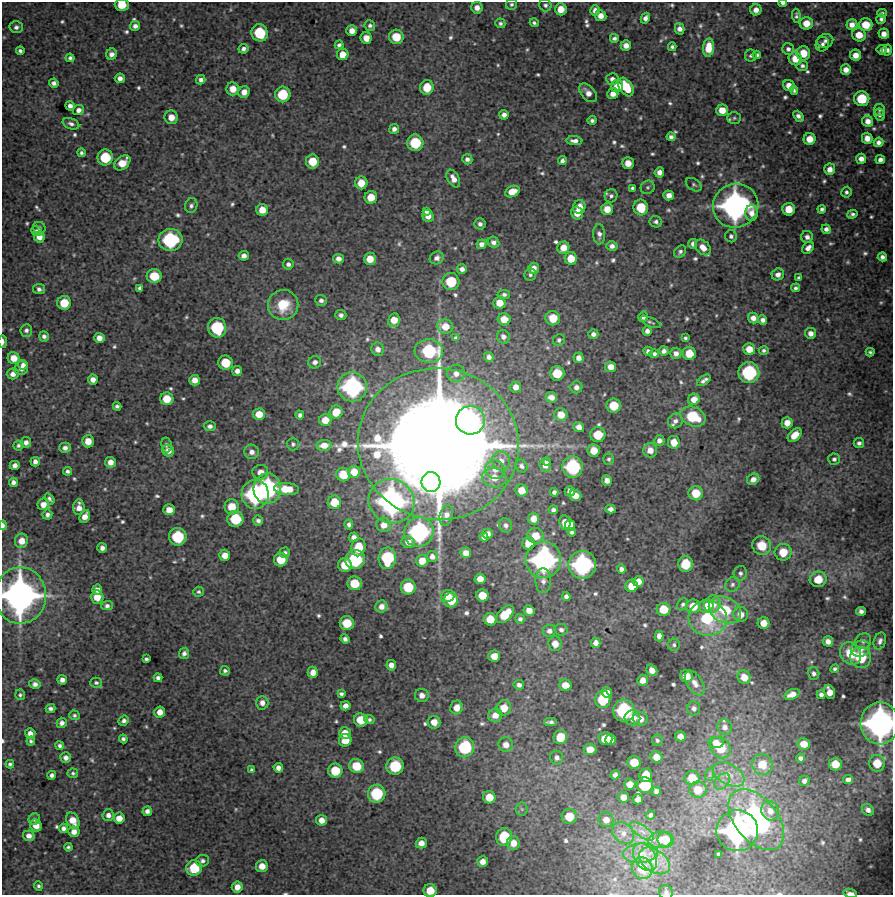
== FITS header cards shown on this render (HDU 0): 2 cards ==
NAXIS1  =                  891 /FITS: X Dimension
NAXIS2  =                  893 /FITS: Y Dimension

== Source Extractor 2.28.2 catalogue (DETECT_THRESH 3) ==
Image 891 x 893 px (HDU 0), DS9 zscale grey, 1 PNG px = 1 image px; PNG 895 x 897 px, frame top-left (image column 1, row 893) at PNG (2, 2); each listed source drawn as its Kron ellipse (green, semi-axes under 4 px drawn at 4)
Background 5980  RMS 290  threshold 878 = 3 sigma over >= 5 px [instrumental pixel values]
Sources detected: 651; of the 651, the 500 brightest by FLUX_AUTO listed and drawn (151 fainter detections omitted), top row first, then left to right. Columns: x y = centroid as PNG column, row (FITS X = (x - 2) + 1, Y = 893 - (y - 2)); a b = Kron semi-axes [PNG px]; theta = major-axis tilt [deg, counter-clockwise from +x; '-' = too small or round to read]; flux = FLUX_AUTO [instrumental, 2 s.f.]
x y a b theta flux
783 3 4 3 - 5.0e+04
512 4 5 5 - 4.6e+04
122 5 7 6 - 3.7e+05
545 5 6 6 - 5.8e+04
477 8 6 5 - 1.2e+05
561 9 6 6 - 2.4e+05
595 10 5 5 - 1.1e+05
756 10 5 5 - 1.2e+05
882 13 4 4 - 4.6e+04
601 16 6 5 - 1.5e+05
796 16 7 4 -87 4.3e+04
645 18 6 4 60 9.1e+04
881 19 5 4 - 5.8e+04
500 23 5 4 - 4.8e+04
534 23 4 3 - 4.5e+04
806 23 6 6 - 2.3e+05
852 24 5 5 - 1.3e+05
866 25 7 6 - 3.5e+05
135 26 5 5 - 8.5e+04
370 26 5 5 - 5.9e+04
16 27 7 6 - 6.8e+04
680 29 6 4 -75 1.0e+05
352 31 5 5 - 1.6e+05
260 33 9 8 - 7.1e+05
884 34 5 5 - 1.3e+05
859 35 7 6 - 2.7e+05
396 37 7 7 - 3.8e+05
366 38 6 5 - 1.9e+05
614 38 4 4 - 5.7e+04
825 41 8 6 14 8.5e+04
822 44 7 6 - 8.4e+04
339 45 4 4 - 5.1e+04
626 45 5 5 - 1.3e+05
672 47 4 4 - 4.9e+04
708 48 9 5 85 3.3e+05
243 49 5 4 - 6.8e+04
788 49 6 5 - 6.7e+04
882 50 5 5 - 7.6e+04
887 50 5 5 - 7.0e+04
20 51 4 4 - 4.7e+04
803 53 7 7 - 3.0e+05
111 54 6 5 - 9.2e+04
343 54 6 5 - 2.2e+05
757 55 4 4 - 4.7e+04
856 55 5 5 - 1.7e+05
751 56 6 6 - 4.3e+04
70 58 4 4 - 5.3e+04
795 59 6 6 - 2.4e+05
802 66 5 5 - 6.0e+04
846 70 5 5 - 1.4e+05
120 78 5 5 - 1.0e+05
612 79 6 6 - 9.2e+04
201 80 5 4 - 6.9e+04
54 83 5 4 - 8.0e+04
617 86 6 6 - 2.7e+05
789 86 6 5 - 1.7e+05
427 87 7 6 - 3.8e+05
626 87 10 6 -56 5.1e+05
233 89 6 6 - 2.2e+05
794 90 4 4 - 4.6e+04
244 92 6 5 - 1.5e+05
588 93 11 6 -49 1.5e+05
283 94 8 8 - 5.9e+05
613 94 6 5 - 1.4e+05
862 99 7 7 - 5.4e+05
70 106 4 4 - 9.1e+04
78 110 6 5 - 8.9e+04
722 110 6 5 - 2.4e+05
879 110 6 5 - 4.6e+04
504 115 5 4 - 8.9e+04
879 115 6 5 - 5.6e+04
798 116 6 4 -50 8.4e+04
171 117 7 6 - 2.0e+05
734 118 7 5 3 4.0e+04
592 120 4 4 - 5.6e+04
868 121 6 5 - 1.4e+05
71 124 8 5 -21 7.1e+04
394 129 5 4 - 8.4e+04
671 137 4 4 - 6.8e+04
867 138 5 5 - 1.6e+05
809 139 6 6 - 2.2e+05
574 141 8 4 -4 9.6e+04
878 142 5 4 - 8.9e+04
415 143 8 8 - 6.3e+05
81 153 4 4 - 4.6e+04
105 157 8 8 - 6.0e+05
467 159 5 5 - 7.2e+04
861 159 5 5 - 1.2e+05
880 160 5 4 - 8.6e+04
312 161 7 6 - 3.8e+05
562 161 4 4 - 6.5e+04
122 163 9 6 42 2.8e+05
628 163 6 5 - 2.0e+05
830 169 6 5 - 1.3e+05
659 172 5 5 - 1.1e+05
453 179 9 6 -62 1.5e+05
361 183 6 6 - 2.7e+05
694 185 9 5 -33 4.4e+04
648 187 7 6 - 5.0e+04
632 188 4 4 - 4.2e+04
512 192 7 5 23 2.4e+05
846 192 5 5 - 5.0e+04
669 195 5 5 - 1.3e+05
611 196 6 6 - 5.6e+04
371 197 6 6 - 2.9e+05
191 206 7 6 - 5.9e+04
736 206 23 22 - 4.8e+06
579 207 7 6 - 2.0e+05
641 208 8 7 - 4.6e+05
607 209 6 6 - 2.1e+05
789 209 6 6 - 2.9e+05
822 209 4 4 - 5.3e+04
262 210 6 6 - 2.2e+05
426 211 4 3 - 4.6e+04
577 213 6 6 - 2.0e+05
751 213 8 6 90 1.5e+05
852 214 5 4 - 5.8e+04
428 216 6 5 - 1.5e+05
656 222 6 5 - 6.7e+04
480 224 6 5 - 6.7e+04
39 228 6 6 - 4.9e+04
826 229 5 4 - 8.2e+04
36 231 5 5 - 4.7e+04
599 234 10 6 -87 9.2e+04
731 236 6 6 - 6.5e+04
39 237 6 5 - 1.5e+05
807 237 6 6 - 8.7e+04
170 240 12 11 - 1.4e+06
493 242 6 5 - 7.8e+04
481 244 5 4 - 9.5e+04
693 244 5 4 - 7.8e+04
612 246 5 5 - 8.6e+04
703 247 9 6 -44 2.0e+05
563 248 6 5 - 2.0e+05
808 248 7 5 51 1.2e+05
680 252 7 5 46 5.9e+04
244 256 5 4 - 1.0e+05
882 257 4 4 - 7.6e+04
437 258 7 6 - 9.4e+04
571 258 6 6 - 2.8e+05
338 259 5 5 - 1.0e+05
370 259 6 6 - 2.4e+05
288 264 5 5 - 6.8e+04
533 268 5 5 - 1.6e+05
462 269 5 5 - 9.5e+04
778 274 6 6 - 1.0e+05
530 275 6 6 - 5.0e+04
154 276 7 7 - 4.6e+05
799 278 4 3 - 4.5e+04
451 282 8 8 - 5.9e+05
140 288 4 4 - 5.5e+04
795 288 4 4 - 5.1e+04
39 289 6 5 - 6.9e+04
504 295 6 4 9 6.1e+04
321 300 6 5 - 6.8e+04
64 303 7 7 - 3.9e+05
499 303 6 6 - 2.3e+05
283 305 15 15 - 6.7e+05
341 315 6 5 - 7.4e+04
643 317 5 5 - 6.7e+04
553 318 7 7 - 3.4e+05
753 318 5 5 - 1.2e+05
504 319 6 6 - 2.4e+05
394 320 7 6 - 2.3e+05
763 320 4 4 - 8.4e+04
650 322 11 4 -22 4.8e+04
445 326 8 7 - 2.4e+05
217 328 10 9 - 9.7e+05
26 330 6 6 - 6.9e+04
647 331 5 4 - 9.1e+04
810 333 6 5 - 1.2e+05
593 334 5 4 - 7.9e+04
44 336 5 4 - 6.9e+04
503 337 7 6 - 9.4e+04
99 338 5 5 - 1.3e+05
455 338 4 3 - 4.0e+04
685 338 4 4 - 4.1e+04
559 340 6 5 - 5.3e+04
3 341 6 2 -89 6.2e+04
378 349 7 6 - 1.1e+05
749 349 6 6 - 2.4e+05
764 350 5 4 - 4.4e+04
429 351 14 11 -5 1.1e+06
648 351 5 4 - 7.7e+04
664 351 5 4 - 8.7e+04
870 352 4 4 - 4.2e+04
676 353 6 5 - 9.9e+04
689 353 6 6 - 3.3e+05
654 354 4 4 - 5.9e+04
489 357 5 5 - 8.2e+04
14 358 6 6 - 2.2e+05
578 358 5 5 - 1.1e+05
315 362 6 6 - 7.8e+04
226 363 7 7 - 4.2e+05
23 365 4 4 - 6.7e+04
611 367 5 5 - 1.7e+05
21 368 7 6 - 1.2e+05
237 371 5 5 - 1.1e+05
456 373 9 8 - 1.4e+05
557 373 7 7 - 4.2e+05
749 373 10 10 - 1.3e+06
13 374 6 5 - 1.1e+05
93 379 5 5 - 1.2e+05
195 380 5 5 - 1.6e+05
704 380 8 4 33 7.5e+04
352 387 15 14 - 2.2e+06
516 387 5 5 - 1.3e+05
576 387 6 6 - 9.0e+04
551 397 6 5 - 1.2e+05
167 399 6 6 - 3.3e+05
694 399 6 5 - 1.8e+05
117 406 4 4 - 4.9e+04
614 406 7 7 - 4.4e+05
336 412 6 6 - 3.1e+05
259 414 6 6 - 2.5e+05
300 415 4 4 - 5.6e+04
561 415 6 6 - 2.3e+05
693 417 13 9 -23 8.0e+05
325 420 6 6 - 2.4e+05
470 420 14 14 - 1.6e+06
675 421 8 7 - 9.1e+04
787 423 5 5 - 1.7e+05
210 426 6 5 - 8.1e+04
579 427 5 5 - 1.3e+05
598 435 7 7 - 4.3e+05
795 435 8 5 44 2.6e+05
88 441 6 6 - 2.2e+05
659 441 5 5 - 8.8e+04
26 442 5 5 - 8.9e+04
674 442 6 6 - 2.4e+05
859 443 5 5 - 6.6e+04
293 444 6 6 - 4.3e+04
438 444 81 75 -10 4.9e+07
18 445 5 5 - 4.6e+04
166 445 7 5 -80 5.1e+04
324 445 7 5 3 1.8e+05
65 448 6 5 - 8.8e+04
594 450 6 6 - 2.8e+05
650 450 7 7 - 1.8e+05
168 451 6 5 - 1.4e+05
252 452 7 7 - 1.1e+05
609 459 5 5 - 4.3e+04
834 459 6 6 - 5.3e+04
501 461 9 9 - 1.6e+05
35 462 4 4 - 8.7e+04
110 462 5 5 - 1.4e+05
547 462 4 4 - 5.8e+04
15 465 5 4 - 9.0e+04
521 466 7 5 -55 6.2e+04
545 466 6 6 - 9.9e+04
573 467 10 10 - 1.2e+06
495 469 10 9 - 1.5e+05
67 471 4 4 - 5.5e+04
260 472 8 7 - 1.6e+05
354 472 6 6 - 2.5e+05
343 475 7 6 - 3.9e+05
494 478 12 10 -10 2.8e+05
753 479 6 5 - 1.2e+05
607 480 5 5 - 1.2e+05
13 482 4 4 - 8.1e+04
431 482 10 9 - 7.6e+05
267 489 15 13 87 2.3e+06
287 489 12 6 -4 4.0e+05
522 490 6 6 - 2.3e+05
570 491 5 5 - 1.3e+05
554 492 4 4 - 6.1e+04
696 493 7 7 - 3.7e+05
255 494 14 13 - 2.1e+06
575 496 6 5 - 1.8e+05
50 499 6 4 -56 5.7e+04
391 501 23 22 - 4.2e+06
334 502 6 6 - 3.2e+05
43 504 6 6 - 1.5e+05
79 507 8 5 86 1.5e+05
232 507 7 7 - 3.5e+05
610 509 5 4 - 8.4e+04
169 510 6 5 - 1.8e+05
553 510 4 4 - 6.1e+04
47 515 5 5 - 6.6e+04
446 515 10 6 75 1.3e+05
85 516 7 5 64 1.5e+05
235 519 8 8 - 6.3e+05
534 519 6 5 - 1.9e+05
258 521 5 5 - 7.0e+04
565 523 7 5 -79 2.3e+05
349 524 5 4 - 6.1e+04
3 525 5 3 - 6.6e+04
384 525 7 7 - 1.8e+05
506 525 7 6 - 7.6e+04
570 525 5 5 - 1.3e+05
419 532 15 14 - 2.2e+06
572 532 4 4 - 5.2e+04
487 534 5 5 - 1.3e+05
536 536 8 7 - 3.0e+05
178 537 9 9 - 7.9e+05
354 537 5 5 - 9.6e+04
484 537 5 4 - 6.9e+04
21 541 7 6 - 1.9e+05
408 542 7 6 - 1.2e+05
529 543 6 6 - 2.9e+05
762 546 9 9 - 4.3e+05
358 547 9 7 76 4.4e+05
102 548 5 5 - 9.3e+04
783 552 8 8 - 3.7e+05
285 553 5 5 - 6.8e+04
466 553 5 5 - 1.5e+05
225 555 5 5 - 1.8e+05
432 557 5 5 - 8.7e+04
387 558 11 9 87 9.4e+05
281 560 7 7 - 3.9e+05
355 560 10 9 - 1.0e+06
543 560 18 18 - 3.1e+06
422 561 6 6 - 2.3e+05
686 564 8 7 - 5.2e+05
345 565 7 6 - 3.8e+05
582 565 14 13 - 2.2e+06
621 569 4 4 - 8.1e+04
740 573 7 6 - 6.5e+04
480 579 5 5 - 1.7e+05
818 579 8 8 - 3.9e+05
543 581 12 8 -89 1.2e+05
638 581 5 5 - 1.6e+05
355 583 7 7 - 4.1e+05
732 584 8 7 - 6.3e+04
632 586 6 6 - 2.6e+05
408 587 7 7 - 5.0e+05
97 590 5 5 - 1.0e+05
198 592 5 5 - 4.1e+04
482 595 6 6 - 3.2e+05
20 596 28 26 90 6.8e+06
448 596 7 6 - 2.0e+05
566 596 4 4 - 7.7e+04
97 597 6 6 - 2.5e+05
451 600 7 7 - 3.7e+05
683 604 6 5 - 4.3e+04
712 604 9 8 - 2.5e+05
107 606 5 4 - 6.1e+04
381 606 6 6 - 1.2e+05
693 606 7 7 - 3.1e+05
706 606 7 6 - 2.1e+05
663 609 7 6 - 3.8e+05
529 610 5 5 - 1.6e+05
725 610 17 12 -27 7.0e+05
861 611 5 4 - 8.0e+04
505 614 11 6 46 4.9e+05
741 614 7 7 - 1.6e+05
708 618 19 17 -8 1.2e+06
490 619 6 6 - 3.0e+05
520 619 5 5 - 5.5e+04
347 623 7 7 - 4.1e+05
763 623 6 6 - 2.2e+05
561 630 6 6 - 6.3e+04
549 631 6 6 - 9.3e+04
659 636 5 4 - 9.9e+04
345 639 5 4 - 7.4e+04
828 641 5 5 - 1.2e+05
863 641 8 7 - 7.5e+04
880 641 8 6 73 8.7e+04
596 643 5 4 - 1.0e+05
555 644 7 6 - 1.8e+05
674 645 6 5 - 4.3e+04
861 649 10 8 24 1.5e+05
184 653 6 5 - 7.1e+04
851 653 12 10 -56 4.9e+05
494 656 6 5 - 2.1e+05
861 657 10 10 - 6.0e+05
146 659 4 4 - 4.5e+04
391 665 5 5 - 1.2e+05
835 669 4 4 - 4.7e+04
652 670 6 5 - 1.8e+05
225 671 5 4 - 5.2e+04
313 672 6 5 - 1.6e+05
814 673 6 5 - 6.6e+04
686 676 6 6 - 2.6e+05
744 677 7 6 - 2.3e+05
158 678 4 4 - 6.8e+04
62 680 5 4 - 9.5e+04
642 680 5 5 - 1.5e+05
96 683 6 5 - 4.9e+04
695 683 14 7 -57 1.7e+05
35 684 6 5 - 8.6e+04
519 685 5 4 - 7.3e+04
565 685 6 6 - 2.5e+05
830 692 7 5 -70 1.8e+05
607 693 6 5 - 1.5e+05
341 694 4 4 - 5.1e+04
792 694 8 5 19 1.7e+05
20 695 5 5 - 4.1e+04
422 695 7 6 - 1.2e+05
821 695 4 4 - 6.6e+04
603 700 8 7 - 6.4e+05
262 703 7 6 - 1.0e+05
345 706 5 4 - 1.1e+05
457 707 7 6 - 1.9e+05
50 708 5 4 - 6.6e+04
504 708 7 7 - 2.8e+05
694 708 7 6 - 7.6e+04
624 711 11 10 - 1.4e+06
160 712 5 5 - 1.7e+05
74 715 5 4 - 4.1e+04
495 715 7 6 - 1.9e+05
632 718 8 7 - 2.2e+05
641 719 7 7 - 1.6e+05
361 720 7 6 - 4.0e+05
369 720 5 4 - 4.8e+04
124 721 5 4 - 7.0e+04
434 722 6 6 - 2.0e+05
550 722 6 4 1 6.2e+04
62 723 5 5 - 8.8e+04
880 723 21 19 88 4.7e+06
725 727 8 7 - 1.0e+05
30 733 5 5 - 1.1e+05
345 733 6 5 - 2.2e+05
680 736 5 5 - 1.3e+05
560 737 7 7 - 3.9e+05
123 739 4 3 - 5.4e+04
605 739 7 6 - 3.7e+05
345 740 6 6 - 3.1e+05
611 740 5 5 - 2.4e+05
657 740 6 5 - 4.3e+04
31 741 4 4 - 4.5e+04
716 743 7 5 -8 1.6e+05
804 744 6 5 - 2.4e+05
506 745 7 7 - 1.6e+05
60 746 4 4 - 6.0e+04
465 747 10 9 - 1.0e+06
720 748 11 9 -50 5.5e+05
590 749 6 5 - 2.4e+05
557 757 7 6 - 8.6e+04
656 757 6 5 - 2.1e+05
66 758 5 5 - 9.3e+04
801 758 4 4 - 6.8e+04
634 762 7 6 - 3.5e+05
877 763 8 7 - 3.6e+05
10 764 4 4 - 4.4e+04
835 764 6 6 - 3.1e+05
762 765 10 10 - 4.4e+05
356 766 7 7 - 4.4e+05
395 766 9 8 - 7.7e+05
278 768 5 4 - 1.0e+05
251 770 4 3 - 4.2e+04
335 771 7 7 - 4.5e+05
73 773 5 5 - 4.3e+04
710 774 7 4 72 4.5e+04
729 774 17 10 -30 3.1e+05
52 775 4 4 - 6.4e+04
615 775 5 4 - 7.6e+04
646 775 7 6 - 3.7e+05
692 778 7 7 - 3.3e+05
848 779 5 4 - 9.8e+04
722 781 9 6 50 1.0e+05
804 781 5 5 - 8.0e+04
630 784 5 5 - 1.9e+05
645 785 8 8 - 6.3e+05
698 790 8 8 - 3.4e+05
656 791 5 4 - 8.5e+04
377 794 9 9 - 8.0e+05
489 797 6 6 - 2.8e+05
624 797 5 5 - 1.7e+05
638 799 5 5 - 1.2e+05
522 809 6 6 - 4.5e+04
868 810 6 5 - 9.1e+04
147 811 5 4 - 9.0e+04
770 811 10 9 - 2.0e+05
108 815 6 5 - 8.7e+04
650 815 4 3 - 4.5e+04
569 816 7 7 - 3.8e+05
119 818 5 5 - 1.9e+05
34 819 6 5 - 5.0e+04
321 820 5 5 - 1.5e+05
606 820 7 7 - 1.8e+05
756 820 35 21 -51 4.7e+06
73 821 8 6 -60 2.6e+05
36 826 6 5 - 1.9e+05
63 828 5 4 - 8.2e+04
642 831 14 5 -35 1.3e+05
737 831 21 20 - 4.0e+06
74 832 5 5 - 1.4e+05
623 833 12 9 -45 1.6e+05
29 836 6 5 - 1.2e+05
504 837 9 8 - 6.7e+05
660 840 12 8 7 2.2e+05
666 840 8 7 - 3.2e+05
421 843 5 5 - 1.5e+05
513 843 7 6 - 2.0e+05
68 847 4 4 - 4.1e+04
640 853 17 9 4 2.4e+05
719 854 4 4 - 4.9e+04
645 857 15 10 -57 2.7e+05
202 861 6 6 - 6.3e+04
654 861 17 11 -34 3.2e+05
483 862 5 5 - 1.5e+05
262 866 6 6 - 2.0e+05
194 868 8 8 - 5.6e+05
642 868 11 10 - 4.9e+05
38 886 5 4 - 4.3e+04
237 887 5 5 - 1.5e+05
430 890 6 6 - 3.3e+05
666 892 7 6 - 6.2e+04
850 893 7 3 -11 9.6e+04
At the frame edge (FLAGS 8, measured only in part): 9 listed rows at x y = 783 3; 122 5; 3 341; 3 525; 20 596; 880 723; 430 890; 666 892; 850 893
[151 fainter detections neither listed nor drawn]

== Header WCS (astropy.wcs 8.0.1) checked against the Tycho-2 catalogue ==
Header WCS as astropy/WCSLIB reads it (CRVAL/CRPIX/CD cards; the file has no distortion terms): RA---TAN/DEC--TAN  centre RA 06:40:58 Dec +09:54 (100.24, +9.90 deg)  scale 1.01 arcsec/px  FOV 15.0' x 15.0'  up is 0 deg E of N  parity normal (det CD < 0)
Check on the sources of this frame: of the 60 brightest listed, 12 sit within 2.0 arcsec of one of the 16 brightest Tycho-2 stars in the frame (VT <= 11.10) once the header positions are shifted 0.42 arcsec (0.37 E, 0.19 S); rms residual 0.85 arcsec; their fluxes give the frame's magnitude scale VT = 25.53 - 2.5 log10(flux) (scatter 0.44 mag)
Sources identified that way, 12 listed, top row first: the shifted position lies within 2.0 arcsec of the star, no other Tycho-2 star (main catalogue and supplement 1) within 4.0 arcsec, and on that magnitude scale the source's flux lands within +1.5 / -3 mag of the star's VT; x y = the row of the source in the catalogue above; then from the Tycho-2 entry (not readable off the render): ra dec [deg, ICRS J2000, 3 dp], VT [Tycho-2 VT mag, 2 dp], TYC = Tycho-2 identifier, HIP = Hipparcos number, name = IAU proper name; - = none
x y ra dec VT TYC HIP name
736 206 100.160 +9.963 9.44 750-879-1 - -
170 240 100.321 +9.953 11.10 750-1707-1 - -
438 444 100.244 +9.896 4.64 750-1880-1 31978 -
267 489 100.293 +9.884 9.75 750-1888-1 - -
255 494 100.297 +9.882 10.05 750-1229-1 - -
391 501 100.258 +9.880 8.85 750-821-1 - -
419 532 100.250 +9.872 9.81 750-1804-1 - -
543 560 100.215 +9.864 9.01 750-1876-1 - -
582 565 100.204 +9.862 10.01 750-1549-1 - -
20 596 100.364 +9.854 7.49 750-1221-1 32030 -
880 723 100.119 +9.818 8.10 750-1387-1 31939 -
737 831 100.160 +9.788 8.49 750-1635-1 - -